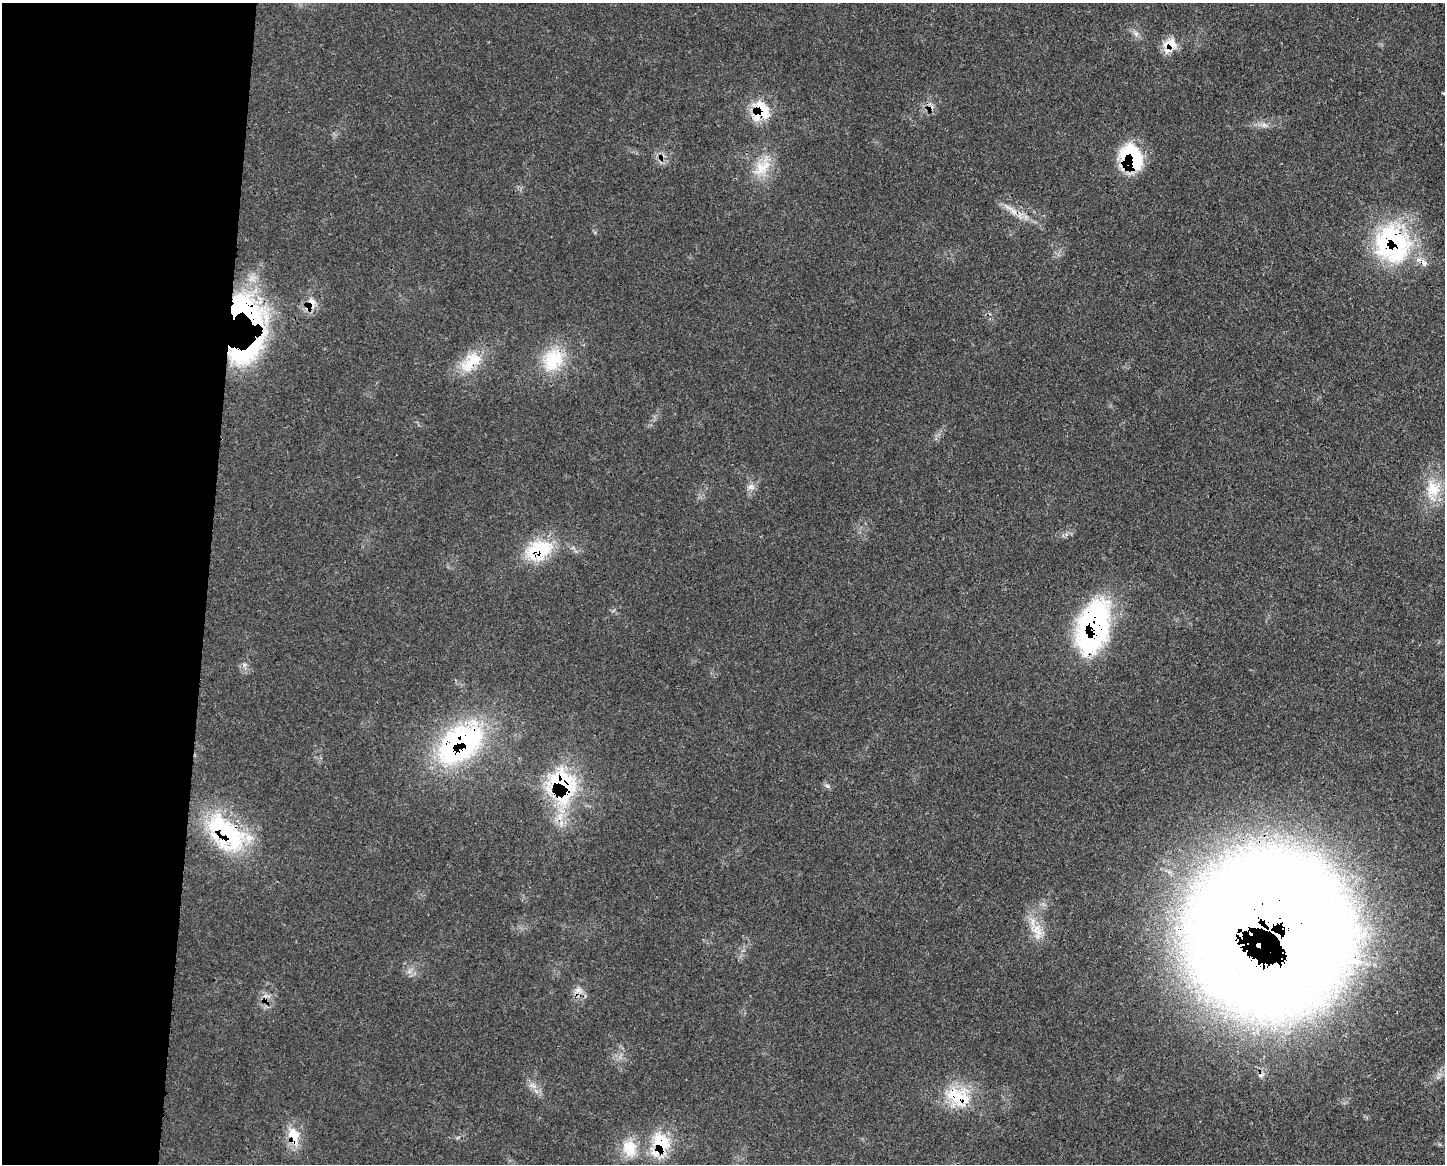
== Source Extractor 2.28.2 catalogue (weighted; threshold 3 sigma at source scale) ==
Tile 4 of 3 x 4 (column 1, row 2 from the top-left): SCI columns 122-1564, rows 2325-3486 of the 4685 x 4648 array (HDU 1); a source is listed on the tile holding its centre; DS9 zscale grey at full resolution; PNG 1447 x 1166 px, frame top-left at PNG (2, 3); no overlay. Shown black and unused: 14% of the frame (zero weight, under 3 of 4 exposures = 2% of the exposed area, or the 3 px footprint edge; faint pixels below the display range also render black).
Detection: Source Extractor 2.28.2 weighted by HDU 2 'WHT'; one run over the whole footprint, this tile lists its part. Background 0.0579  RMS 0.0033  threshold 0.0147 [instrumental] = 3 sigma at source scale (4.5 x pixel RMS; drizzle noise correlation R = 1.50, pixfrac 1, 0.05/0.05 arcsec/px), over >= 5 px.
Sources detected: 37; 1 cosmic-ray / hot-pixel residue — not listed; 4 inside a brighter listed object's ellipse — not listed separately; the other 32 listed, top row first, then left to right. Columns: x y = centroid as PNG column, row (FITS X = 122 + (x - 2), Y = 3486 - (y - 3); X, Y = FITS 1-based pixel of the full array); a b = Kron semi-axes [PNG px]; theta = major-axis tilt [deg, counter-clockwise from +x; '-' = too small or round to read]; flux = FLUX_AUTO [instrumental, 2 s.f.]
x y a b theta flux
1136 34 7 6 - 1.1
1170 44 21 15 0 5.4
1443 93 4 2 - 0.72
762 108 30 19 -54 10
1264 125 8 7 - 1.4
1132 157 28 21 -66 26
762 167 34 17 53 9.5
1014 211 12 8 -48 2.4
1392 243 45 40 -67 52
312 302 13 11 -54 3.2
246 309 52 28 -41 56
248 351 66 26 36 37
553 360 35 26 62 16
471 362 37 19 42 11
751 487 10 8 -21 1.6
1433 489 26 22 -79 10
539 550 38 25 21 18
1093 627 56 30 76 72
244 665 7 4 72 0.71
460 743 62 38 36 68
562 785 37 27 -69 40
828 786 6 5 - 0.72
226 833 58 32 -44 40
1275 926 104 98 -46 1300
1037 930 24 14 -52 6.3
578 990 11 8 10 2.1
267 996 12 3 -9 1.1
533 1086 13 6 -29 2
957 1096 39 24 -29 16
294 1135 23 14 -71 7.1
661 1142 28 22 -86 15
630 1148 26 20 -76 9.2
Overlapping masked pixels (flux is a lower limit): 18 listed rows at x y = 1170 44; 762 108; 1132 157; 1014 211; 1392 243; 312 302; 246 309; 248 351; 471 362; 539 550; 1093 627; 460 743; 562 785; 226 833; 1275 926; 957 1096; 294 1135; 661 1142
Isophote crosses this tile's border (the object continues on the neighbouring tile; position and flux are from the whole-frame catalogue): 2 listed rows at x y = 1443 93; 1275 926